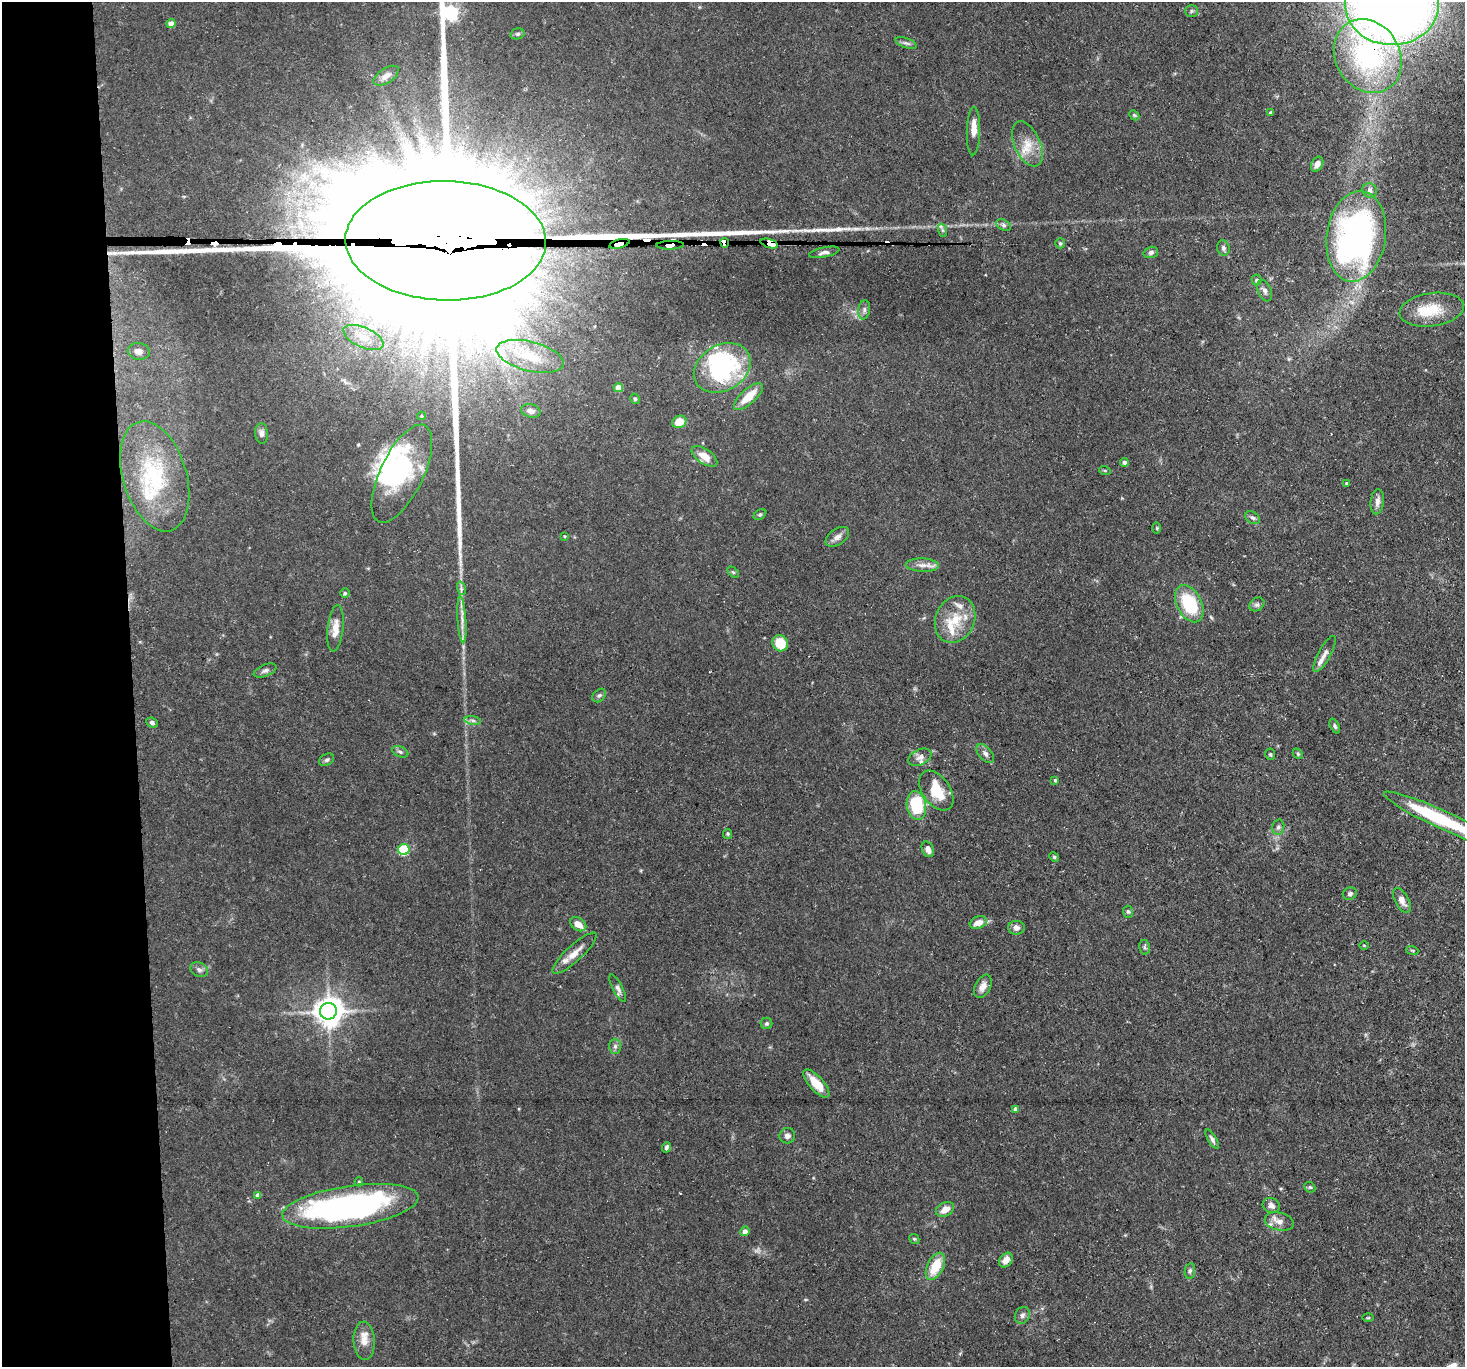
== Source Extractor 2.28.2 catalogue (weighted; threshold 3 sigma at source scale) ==
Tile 4 of 3 x 3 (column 1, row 2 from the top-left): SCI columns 1-1463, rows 1487-2851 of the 4389 x 4359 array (HDU 1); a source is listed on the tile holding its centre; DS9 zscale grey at full resolution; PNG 1467 x 1369 px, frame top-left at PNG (2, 2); each listed source drawn as its Kron ellipse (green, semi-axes under 4 px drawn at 4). Shown black and unused: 9% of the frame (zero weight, under 3 of 5 exposures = <1% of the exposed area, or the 3 px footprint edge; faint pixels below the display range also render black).
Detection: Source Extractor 2.28.2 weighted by HDU 2 'WHT'; one run over the whole footprint, this tile lists its part. Background 0.0618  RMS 0.004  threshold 0.018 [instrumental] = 3 sigma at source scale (4.5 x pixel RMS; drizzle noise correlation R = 1.50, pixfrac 1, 0.05/0.05 arcsec/px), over >= 5 px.
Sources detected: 143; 1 too faint to see at this stretch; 8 inside a brighter object's white glare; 4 cosmic-ray / hot-pixel residue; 2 long thin detections or spike segments (spike, bleed or trail) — neither listed nor drawn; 9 inside a brighter listed object's ellipse — not listed separately; the other 119 listed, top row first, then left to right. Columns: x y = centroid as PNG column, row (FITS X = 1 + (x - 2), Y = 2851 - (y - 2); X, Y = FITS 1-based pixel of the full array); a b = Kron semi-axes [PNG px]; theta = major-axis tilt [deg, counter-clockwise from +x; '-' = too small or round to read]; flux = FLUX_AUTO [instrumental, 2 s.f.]
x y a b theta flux
1392 4 47 41 0 550
1191 11 6 5 - 0.74
171 24 4 4 - 4
517 34 7 5 15 0.81
906 43 11 5 -20 1.1
1368 56 39 32 -59 58
386 76 14 7 33 3.2
1271 113 3 3 - 0.77
1134 115 6 4 -45 0.53
973 131 24 6 89 4.2
1027 144 24 13 -66 7.2
1317 164 8 5 63 2.1
1370 190 7 6 - 1.4
1004 225 8 5 -27 0.97
942 230 7 4 -71 0.78
1356 236 45 29 81 140
446 241 100 59 -1 77000
725 243 4 3 - 310
769 243 9 4 -17 540
1060 243 5 5 - 0.63
619 244 10 3 15 1700
670 245 14 3 1 150
1223 248 8 6 -76 1.1
824 252 15 5 11 1.6
1151 252 7 5 16 1.3
1257 280 5 5 - 0.99
1265 291 11 6 -67 1.6
864 310 9 6 81 1.2
1432 310 32 16 8 12
363 337 21 10 -24 5.7
139 351 11 8 -9 3
530 356 34 14 -14 15
722 368 30 23 31 50
618 388 4 4 - 6.5
748 397 18 7 42 7.8
635 399 5 4 - 0.72
531 411 10 6 -16 2.2
421 416 4 4 - 0.48
679 422 7 6 - 5.6
261 433 10 6 -87 1.7
704 456 15 7 -35 4.7
1124 462 4 4 - 1.3
1105 471 6 4 -19 0.44
402 474 53 21 64 33
155 476 57 32 -73 40
1347 483 4 3 - 0.55
1377 502 12 6 84 2.5
760 515 7 4 35 0.73
1253 518 8 5 -35 1.1
1157 528 5 3 - 0.43
564 536 4 3 - 0.33
837 537 13 8 35 2.3
922 565 16 6 -2 2.8
733 572 6 4 -44 0.54
461 588 7 4 -72 0.87
345 593 5 4 - 0.55
1189 604 20 12 -63 23
1257 604 8 6 34 1.1
955 619 24 19 66 12
462 620 23 4 -86 3.2
335 628 23 8 84 5.1
780 643 8 7 - 9.3
1325 654 20 6 61 2.3
265 671 12 6 22 1.2
599 695 8 5 46 0.92
473 720 8 4 -9 0.97
152 723 6 4 -26 1
1335 726 8 4 -65 0.79
400 752 8 5 -21 0.98
985 754 11 6 -49 1.6
1270 754 6 5 - 0.57
1298 754 6 4 -47 0.61
920 757 12 7 24 2.1
326 760 8 5 30 0.86
1055 780 3 3 - 0.68
936 791 22 13 -55 10
916 806 14 9 -82 21
1442 820 64 9 -25 32
1278 827 7 6 - 1
728 834 5 4 - 0.52
928 849 8 5 -66 2.6
404 850 5 5 - 26
1054 857 5 4 - 0.55
1350 894 7 6 - 1
1402 900 14 7 -61 2.9
1128 912 6 5 - 0.7
978 923 9 6 21 4
578 924 9 6 -35 3.9
1016 928 8 7 - 1.8
1364 945 4 3 - 0.36
1145 947 7 5 -78 0.76
1412 950 6 4 -19 0.52
574 953 29 8 43 4.7
199 970 9 7 -28 1.3
983 986 12 7 63 2.8
618 988 15 5 -63 1.4
328 1011 8 8 - 560
766 1023 6 5 - 0.79
615 1046 7 6 - 1.1
816 1084 18 7 -48 6.8
1016 1109 4 4 - 2.1
787 1136 8 7 - 1.6
1212 1139 11 4 -60 1.2
666 1147 5 4 - 1
359 1182 4 4 - 0.54
1310 1187 6 5 - 0.62
258 1195 4 4 - 2.2
1271 1205 9 7 -23 2
350 1206 69 20 8 120
945 1209 9 6 30 3.9
1279 1221 15 9 -13 3.3
745 1231 5 4 - 2.4
914 1239 5 4 - 0.55
1006 1260 8 6 52 3.2
935 1266 14 8 63 11
1190 1271 8 5 81 0.96
1022 1315 9 7 61 1.4
1368 1318 6 3 1 0.41
364 1341 19 10 -87 4.5
Overlapping masked pixels (flux is a lower limit): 6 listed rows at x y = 1368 56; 446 241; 725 243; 769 243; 619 244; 670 245
Isophote crosses this tile's border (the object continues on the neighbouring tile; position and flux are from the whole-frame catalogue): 3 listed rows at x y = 1392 4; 446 241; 1442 820